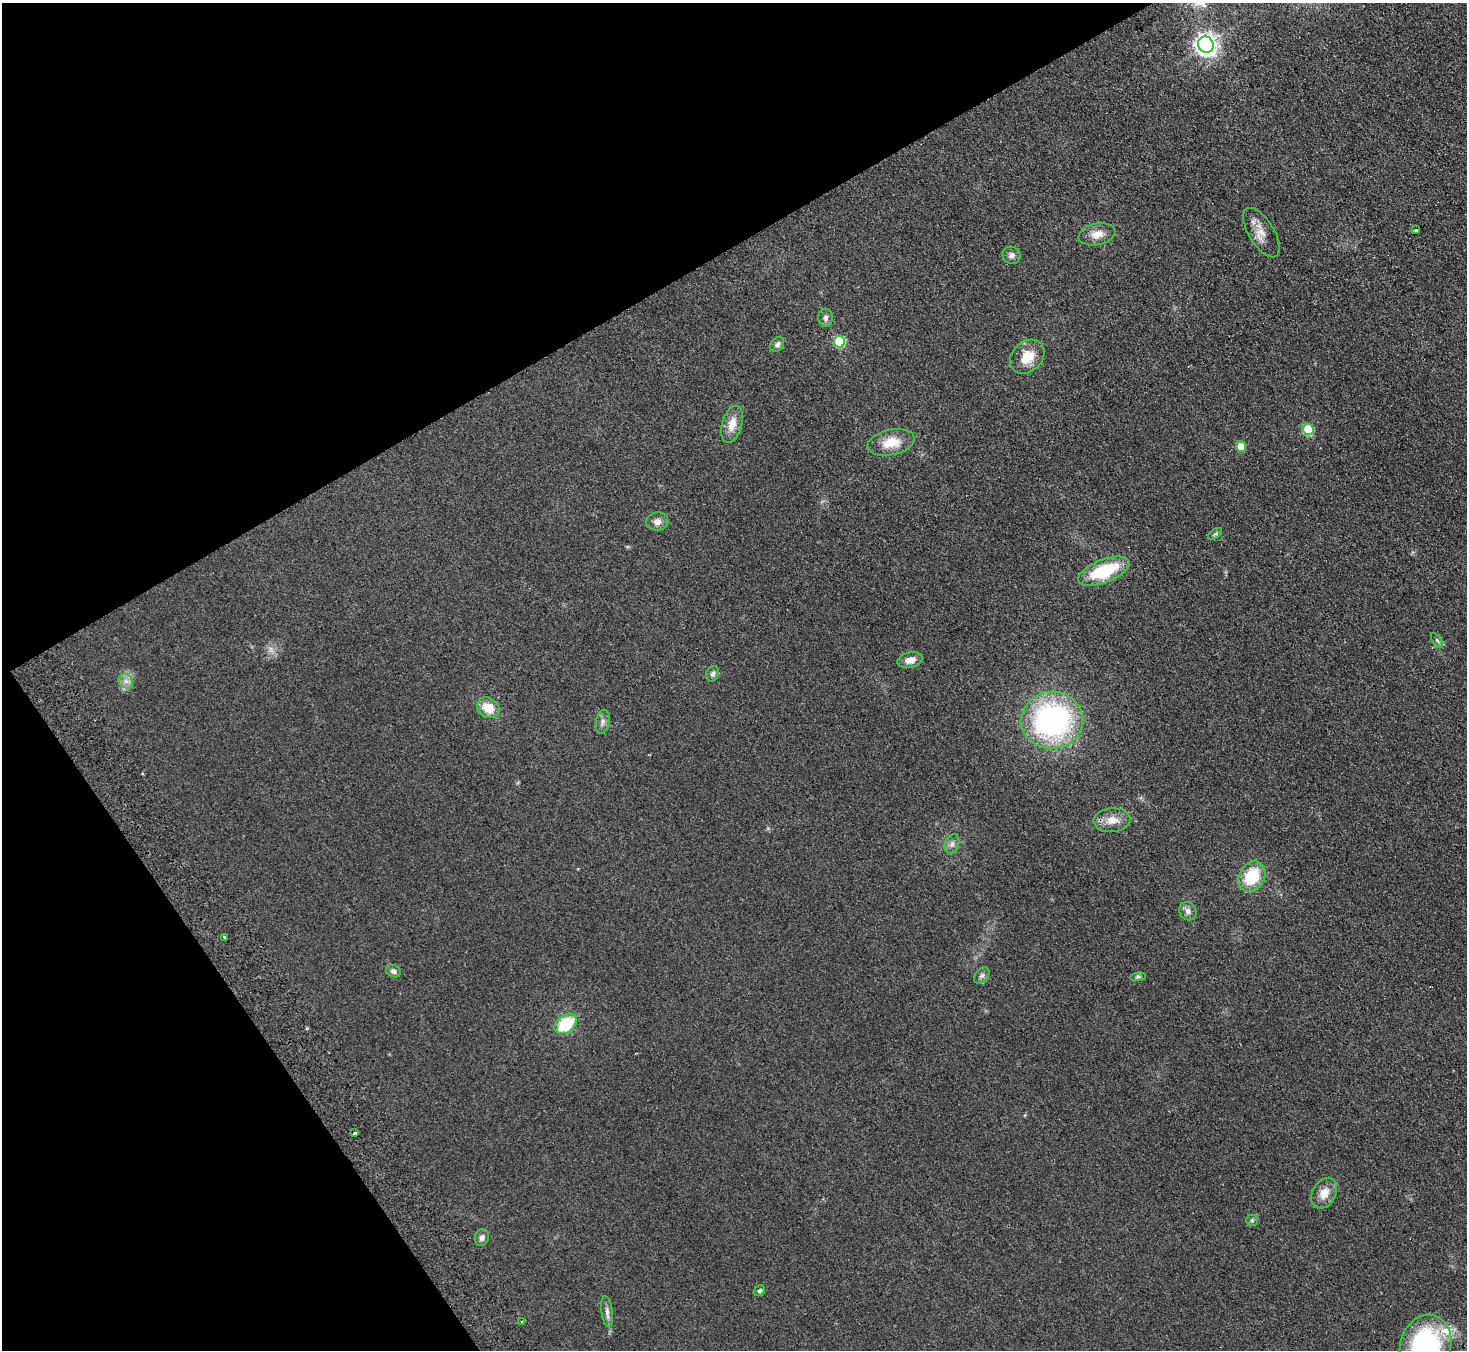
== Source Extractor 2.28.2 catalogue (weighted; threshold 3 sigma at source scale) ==
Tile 5 of 4 x 4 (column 1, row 2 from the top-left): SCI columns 50-1514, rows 2892-4239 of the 5958 x 5920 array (HDU 1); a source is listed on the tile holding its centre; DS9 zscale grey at full resolution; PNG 1469 x 1352 px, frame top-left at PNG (2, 3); each listed source drawn as its Kron ellipse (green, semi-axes under 4 px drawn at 4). Shown black and unused: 28% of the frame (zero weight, under 2 of 3 exposures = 3% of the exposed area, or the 3 px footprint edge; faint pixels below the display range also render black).
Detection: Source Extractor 2.28.2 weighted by HDU 2 'WHT'; one run over the whole footprint, this tile lists its part. Background 0.113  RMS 0.012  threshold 0.0527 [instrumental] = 3 sigma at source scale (4.5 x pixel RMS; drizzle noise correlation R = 1.50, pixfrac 1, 0.05/0.05 arcsec/px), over >= 5 px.
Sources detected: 41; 1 inside a brighter listed object's ellipse — not listed separately; the other 40 listed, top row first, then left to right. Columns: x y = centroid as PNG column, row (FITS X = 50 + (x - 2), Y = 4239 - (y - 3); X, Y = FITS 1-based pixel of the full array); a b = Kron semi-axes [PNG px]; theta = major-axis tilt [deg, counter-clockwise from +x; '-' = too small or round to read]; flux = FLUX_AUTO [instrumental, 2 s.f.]
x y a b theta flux
1206 44 8 7 - 710
1416 230 3 3 - 3.4
1261 233 28 12 -58 15
1097 234 18 10 12 12
1012 255 9 8 - 4.6
825 318 9 7 89 4.2
839 342 6 5 - 70
777 344 8 6 54 3.5
1027 357 19 15 43 23
732 424 19 10 73 15
1308 429 5 5 - 58
891 442 24 12 12 22
1241 447 5 5 - 26
657 521 11 9 9 6.5
1215 534 8 4 36 2
1104 571 27 11 21 60
1437 640 8 4 -54 1.9
910 660 12 8 14 9.1
713 674 8 6 71 3.2
126 681 8 6 -45 5.1
488 708 12 9 -34 19
1052 720 31 28 4 250
603 722 12 7 77 4.8
1112 820 18 12 4 14
952 844 10 7 66 4.6
1252 877 16 12 57 43
1188 911 9 8 - 5.3
225 937 3 2 - 1.6
393 971 8 6 -23 3.4
982 976 9 6 49 3.5
1138 977 8 4 8 2.1
566 1024 12 8 38 50
355 1133 3 3 - 3.8
1324 1193 16 11 60 14
1252 1220 6 6 - 2
482 1237 8 7 - 4.9
759 1291 6 5 - 2.2
607 1312 15 5 -82 5.1
522 1321 3 3 - 2.7
1425 1345 31 25 73 160
Isophote crosses this tile's border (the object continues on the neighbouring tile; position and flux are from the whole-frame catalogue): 1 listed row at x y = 1425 1345